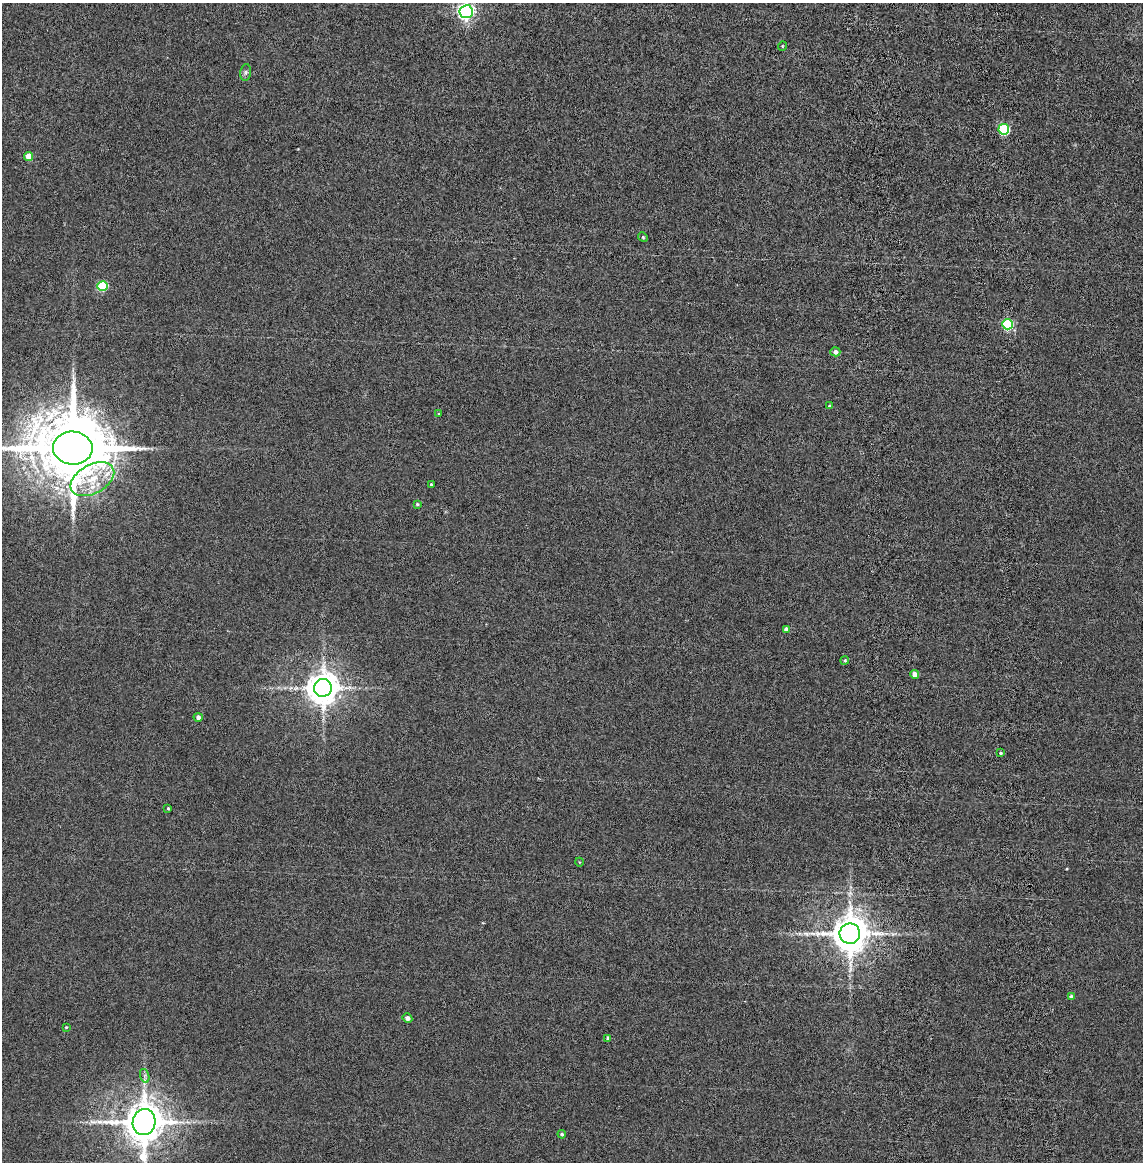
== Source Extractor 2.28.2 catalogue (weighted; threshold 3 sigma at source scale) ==
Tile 10 of 4 x 4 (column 2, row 3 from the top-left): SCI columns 1280-2420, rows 1257-2416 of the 4856 x 4834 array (HDU 1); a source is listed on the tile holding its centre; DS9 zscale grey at full resolution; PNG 1145 x 1164 px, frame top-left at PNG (2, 3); each listed source drawn as its Kron ellipse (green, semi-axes under 4 px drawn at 4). Shown black and unused: <1% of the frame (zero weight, under 4 of 8 exposures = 14% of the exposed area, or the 3 px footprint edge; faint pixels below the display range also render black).
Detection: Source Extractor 2.28.2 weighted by HDU 2 'WHT'; one run over the whole footprint, this tile lists its part. Background 0.00199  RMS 0.0021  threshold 0.00844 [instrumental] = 3 sigma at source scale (4.09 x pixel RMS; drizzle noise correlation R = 1.36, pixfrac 0.8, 0.05/0.05 arcsec/px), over >= 5 px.
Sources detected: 32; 1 too faint to see at this stretch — neither listed nor drawn; the other 31 listed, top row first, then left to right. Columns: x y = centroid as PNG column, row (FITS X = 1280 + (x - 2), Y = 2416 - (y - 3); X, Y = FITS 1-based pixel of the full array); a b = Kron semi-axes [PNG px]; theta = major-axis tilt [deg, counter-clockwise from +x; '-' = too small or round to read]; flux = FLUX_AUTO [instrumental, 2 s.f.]
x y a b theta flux
466 12 6 6 - 50
782 46 5 3 - 0.13
246 72 8 5 83 0.37
1004 129 5 5 - 12
29 156 4 4 - 2.4
643 237 5 4 - 0.21
103 286 5 5 - 8.5
1007 324 5 5 - 12
835 352 5 4 - 0.6
829 406 3 3 - 0.17
439 414 4 4 - 0.14
73 448 20 16 -3 2100
92 479 23 14 28 5.6
431 485 4 3 - 0.2
417 504 3 3 - 0.21
786 629 4 4 - 0.69
845 660 4 4 - 0.25
915 674 4 4 - 1.3
323 688 9 8 - 320
198 717 4 4 - 0.6
1001 753 4 3 - 0.24
168 808 3 3 - 0.17
579 862 4 3 - 0.11
850 934 10 10 - 480
1071 997 4 3 - 0.55
407 1018 5 4 - 0.68
66 1027 3 3 - 0.16
608 1038 4 4 - 0.4
145 1076 7 4 -72 0.38
144 1122 13 11 79 580
562 1134 4 4 - 0.26
Isophote crosses this tile's border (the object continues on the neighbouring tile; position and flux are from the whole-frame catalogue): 3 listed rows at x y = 466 12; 73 448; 144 1122